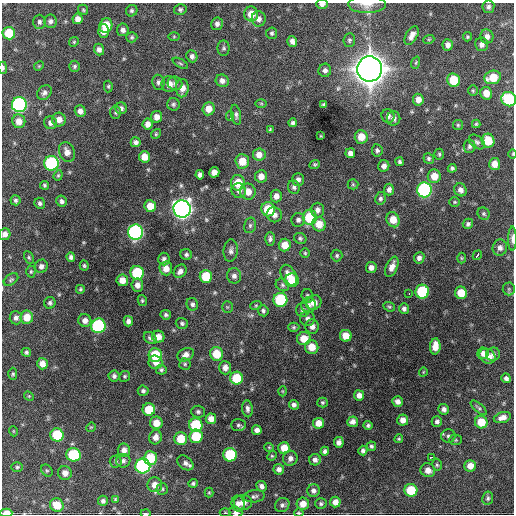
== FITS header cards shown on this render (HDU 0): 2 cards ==
NAXIS1  =                  512 / Axis length
NAXIS2  =                  512 / Axis length

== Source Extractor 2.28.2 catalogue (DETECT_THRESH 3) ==
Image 512 x 512 px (HDU 0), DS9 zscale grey, 1 PNG px = 1 image px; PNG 516 x 516 px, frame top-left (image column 1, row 512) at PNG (2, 3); each listed source drawn as its Kron ellipse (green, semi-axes under 4 px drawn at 4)
Background 1600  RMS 38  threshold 114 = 3 sigma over >= 5 px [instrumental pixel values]
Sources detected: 293; all 293 listed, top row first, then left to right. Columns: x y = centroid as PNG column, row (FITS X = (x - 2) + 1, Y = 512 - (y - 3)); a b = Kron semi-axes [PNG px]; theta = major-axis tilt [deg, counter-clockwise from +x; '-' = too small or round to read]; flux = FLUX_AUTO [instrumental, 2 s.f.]
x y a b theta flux
322 4 6 4 -2 9.6e+03
367 4 19 8 -1 2.2e+04
488 7 6 6 - 7.4e+03
180 9 6 5 - 5.6e+03
83 10 5 4 - 3.5e+03
132 11 6 5 - 5.1e+03
251 14 7 7 - 3.3e+04
78 19 5 5 - 1.5e+04
259 19 7 7 - 1.2e+04
50 21 7 6 - 8.2e+03
39 22 7 6 - 6.7e+03
217 24 6 6 - 9.0e+03
106 26 7 6 - 5.9e+04
123 30 6 6 - 1.0e+04
103 31 6 5 - 1.6e+04
9 33 6 6 - 5.9e+04
272 33 5 5 - 4.9e+03
412 36 10 5 60 1.5e+04
487 36 7 6 - 1.2e+04
132 37 5 5 - 4.2e+03
174 37 5 3 - 2.6e+03
468 37 4 4 - 3.6e+03
429 39 6 3 18 2.5e+03
349 40 7 6 - 5.0e+03
292 41 5 5 - 1.2e+04
74 42 5 4 - 3.1e+03
482 44 7 6 - 1.0e+04
448 45 5 5 - 1.2e+04
224 48 8 6 -90 5.4e+03
99 49 6 5 - 1.1e+04
192 56 6 5 - 7.5e+03
180 63 8 3 -30 3.4e+03
416 63 6 4 70 3.3e+03
39 66 5 4 - 2.6e+03
75 66 5 5 - 4.4e+03
3 68 6 3 -90 5.1e+03
370 69 13 12 - 4.6e+06
325 70 7 6 - 8.6e+03
493 77 8 6 18 5.1e+04
454 80 7 6 - 6.1e+04
222 81 7 6 - 1.2e+04
158 82 7 6 - 7.7e+03
175 83 7 6 - 7.6e+03
169 84 8 8 - 2.2e+04
108 86 6 4 88 3.7e+03
182 88 9 6 88 2.2e+04
473 91 5 4 - 3.3e+03
44 93 8 6 46 8.6e+03
486 93 6 6 - 2.8e+04
509 99 7 7 - 1.7e+05
418 100 6 5 - 1.7e+04
261 103 6 4 -1 2.7e+03
173 104 6 6 - 5.2e+03
324 104 4 3 - 4.2e+03
19 105 7 7 - 4.9e+05
121 108 6 6 - 8.3e+03
208 109 6 6 - 2.3e+04
80 111 6 5 - 1.2e+04
115 112 6 5 - 4.0e+03
236 115 10 5 -79 7.0e+03
230 116 5 3 - 5.8e+03
388 116 7 6 - 9.2e+03
157 117 6 5 - 1.6e+04
394 119 7 6 - 9.4e+03
59 120 7 7 - 1.6e+04
19 121 7 6 - 2.2e+04
51 123 6 6 - 1.0e+04
293 123 4 3 - 5.4e+03
148 124 5 5 - 1.6e+04
476 124 4 4 - 3.3e+03
458 125 5 5 - 3.5e+03
270 130 4 3 - 3.2e+03
156 134 5 4 - 3.0e+03
321 136 3 2 - 2.2e+03
361 137 7 6 - 3.2e+04
488 141 7 6 - 5.3e+04
136 142 5 5 - 8.5e+03
477 142 9 5 -39 6.9e+03
470 146 7 6 - 6.0e+03
377 150 6 5 - 6.1e+03
67 152 10 7 -69 1.7e+04
350 153 5 5 - 1.2e+04
439 154 5 4 - 3.8e+03
513 154 4 3 - 2.1e+03
259 155 6 6 - 2.2e+04
144 157 6 5 - 2.6e+04
429 158 5 5 - 4.7e+03
242 161 7 7 - 3.7e+04
400 162 4 4 - 4.8e+03
51 163 7 7 - 2.7e+05
315 164 5 4 - 4.0e+03
495 164 6 5 - 2.4e+04
384 166 6 5 - 1.1e+04
452 168 4 4 - 4.8e+03
214 172 5 5 - 1.7e+04
58 175 5 4 - 3.5e+03
200 175 5 4 - 9.2e+03
261 176 6 6 - 1.8e+04
434 176 7 6 - 3.0e+04
298 179 6 5 - 9.3e+03
238 183 8 7 - 4.7e+04
353 184 5 5 - 3.2e+03
44 185 4 4 - 3.8e+03
294 187 7 6 - 7.2e+03
389 190 6 5 - 1.0e+04
424 190 7 7 - 4.1e+05
460 190 7 6 - 1.1e+04
239 191 7 7 - 1.2e+04
248 192 8 7 - 2.5e+04
276 196 6 5 - 1.3e+04
380 198 6 5 - 5.8e+03
15 200 5 5 - 4.8e+03
62 201 6 5 - 7.3e+03
455 202 5 4 - 3.1e+03
40 203 6 5 - 6.2e+03
150 206 6 5 - 3.4e+04
182 209 8 8 - 1.6e+06
268 209 7 7 - 7.6e+04
317 210 7 6 - 1.1e+04
484 214 6 5 - 4.6e+03
274 215 8 7 - 1.3e+04
310 217 7 7 - 1.0e+05
298 220 7 6 - 7.7e+03
393 220 8 6 -63 3.2e+04
319 224 7 6 - 3.4e+04
468 224 5 5 - 6.1e+03
250 225 8 6 76 5.9e+03
135 232 7 7 - 5.8e+05
5 234 6 5 - 1.2e+04
300 238 6 5 - 5.0e+03
270 239 7 5 89 6.8e+03
512 239 12 4 90 1.0e+04
285 245 6 6 - 3.1e+04
500 248 8 7 - 1.1e+04
231 251 11 7 85 1.0e+04
305 253 4 4 - 3.3e+03
186 254 6 5 - 5.5e+03
337 255 6 5 - 4.4e+03
477 255 5 2 - 7.2e+03
29 257 7 4 -63 3.9e+03
71 257 5 4 - 7.2e+03
419 258 6 5 - 9.4e+03
461 258 5 3 - 2.6e+03
164 259 6 6 - 7.5e+03
41 266 7 6 - 1.0e+04
84 266 5 4 - 4.0e+03
371 267 5 5 - 1.2e+04
392 267 11 5 67 1.7e+04
166 268 7 6 - 2.5e+04
180 271 7 6 - 1.2e+04
31 272 6 4 89 3.6e+03
137 273 7 6 - 1.5e+05
289 275 11 7 -62 2.5e+04
206 276 6 6 - 7.4e+04
234 276 7 7 - 1.1e+04
11 280 8 5 37 5.1e+03
122 280 6 5 - 2.3e+04
292 280 7 7 - 4.9e+04
137 285 6 6 - 1.5e+04
282 285 7 6 - 5.2e+03
80 289 5 5 - 4.3e+03
509 289 6 6 - 5.4e+03
422 292 7 6 - 1.8e+05
461 293 6 6 - 4.6e+04
409 294 3 2 - 2.3e+03
307 296 7 5 -75 5.7e+03
142 300 5 4 - 3.9e+03
280 300 7 7 - 1.9e+05
50 303 6 5 - 5.9e+03
314 303 8 7 - 2.2e+04
192 304 6 5 - 7.1e+03
256 305 6 3 19 3.3e+03
308 305 7 7 - 9.3e+03
227 307 6 5 - 4.1e+03
389 307 6 4 -21 3.8e+03
404 309 5 5 - 7.8e+03
303 310 7 6 - 7.4e+03
263 311 5 5 - 5.6e+03
166 315 5 5 - 5.0e+03
27 317 7 6 - 3.3e+04
16 318 7 6 - 8.9e+03
307 318 7 7 - 8.2e+03
85 320 6 6 - 1.3e+04
128 321 5 4 - 1.0e+04
182 323 6 5 - 5.5e+03
98 326 7 7 - 2.9e+05
312 326 7 6 - 1.3e+04
294 327 6 4 0 3.8e+03
346 336 6 6 - 3.2e+04
158 337 6 6 - 2.0e+04
150 338 7 5 -38 6.9e+03
304 339 7 6 - 3.7e+04
435 346 8 5 86 2.5e+04
312 347 7 6 - 3.5e+04
26 352 5 4 - 4.6e+03
483 353 6 5 - 1.5e+04
216 354 7 6 - 5.2e+04
493 354 7 6 - 8.5e+03
155 355 7 6 - 1.1e+05
186 355 8 6 28 1.4e+04
487 356 9 7 -36 2.5e+04
155 362 7 7 - 2.0e+04
42 364 6 5 - 1.8e+04
185 364 6 6 - 4.6e+03
225 368 7 6 - 1.5e+04
161 370 5 5 - 4.9e+03
423 372 4 3 - 1.9e+03
13 374 6 4 89 3.7e+03
114 376 5 5 - 7.2e+03
125 376 6 5 - 3.9e+03
237 378 6 6 - 8.2e+04
506 378 5 4 - 7.4e+03
143 391 5 5 - 6.2e+03
282 391 5 3 - 2.2e+03
359 395 5 5 - 1.4e+04
29 396 5 4 - 2.6e+03
322 402 5 5 - 4.0e+03
398 402 5 5 - 1.1e+04
294 405 5 4 - 8.9e+03
479 408 10 4 -41 4.9e+03
247 409 8 5 -85 8.7e+03
444 409 5 5 - 9.3e+03
149 410 6 6 - 6.9e+04
198 412 7 6 - 5.8e+03
502 417 9 5 18 1.5e+04
211 419 5 5 - 1.9e+04
403 420 5 5 - 1.7e+04
437 421 5 5 - 6.8e+03
353 422 5 5 - 1.1e+04
481 422 6 6 - 5.1e+04
156 423 6 6 - 2.9e+04
318 423 5 5 - 2.4e+04
196 425 7 6 - 1.3e+05
238 425 7 5 0 6.2e+03
368 425 4 4 - 5.8e+03
91 427 5 4 - 2.7e+03
257 430 5 4 - 1.2e+04
13 431 5 3 - 2.1e+03
57 435 6 6 - 1.1e+05
196 436 7 6 - 8.4e+04
448 436 7 7 - 6.9e+03
155 437 7 6 - 1.6e+04
181 439 6 6 - 5.0e+04
399 439 4 4 - 3.4e+03
456 440 6 5 - 3.8e+03
339 442 5 5 - 1.2e+04
371 446 5 4 - 4.9e+03
269 447 4 4 - 2.7e+03
284 448 6 6 - 3.6e+04
124 450 6 6 - 1.3e+04
363 450 5 4 - 7.2e+03
325 451 4 4 - 6.6e+03
73 455 7 6 - 1.4e+05
230 455 6 6 - 1.4e+05
272 456 5 4 - 3.2e+03
432 457 3 2 - 5.9e+03
150 458 7 6 - 8.1e+04
290 458 7 7 - 1.1e+04
315 460 6 5 - 9.2e+03
123 461 7 7 - 8.1e+03
116 462 6 6 - 4.4e+03
185 463 9 6 -38 1.0e+04
437 465 6 4 -74 4.0e+03
143 466 7 7 - 5.4e+05
470 466 6 6 - 2.2e+04
17 467 6 5 - 4.2e+03
279 469 5 5 - 1.0e+04
47 470 6 5 - 3.9e+03
428 470 7 6 - 1.8e+04
65 473 7 6 - 1.7e+04
193 483 4 4 - 4.3e+03
155 485 7 7 - 2.1e+04
261 486 5 5 - 9.1e+03
162 489 6 5 - 3.9e+03
411 490 6 6 - 7.3e+04
313 491 6 6 - 8.8e+03
209 493 5 4 - 3.1e+03
254 496 11 6 7 7.7e+03
488 498 7 5 81 5.2e+03
115 499 4 3 - 2.9e+03
103 501 5 5 - 7.2e+03
243 502 9 7 5 1.9e+04
335 502 5 5 - 1.8e+04
238 504 8 6 -80 1.3e+04
303 504 6 6 - 2.3e+04
321 504 6 5 - 5.2e+03
57 505 7 6 - 4.3e+04
282 505 7 6 - 7.3e+03
225 512 5 3 - 2.6e+03
236 512 7 5 -16 9.4e+03
6 513 6 4 2 2.6e+04
299 513 4 3 - 3.4e+03
146 514 5 2 - 3.5e+03
At the frame edge (FLAGS 8, measured only in part): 11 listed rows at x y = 322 4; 367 4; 3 68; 509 99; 513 154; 5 234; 512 239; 236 512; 6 513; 299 513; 146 514